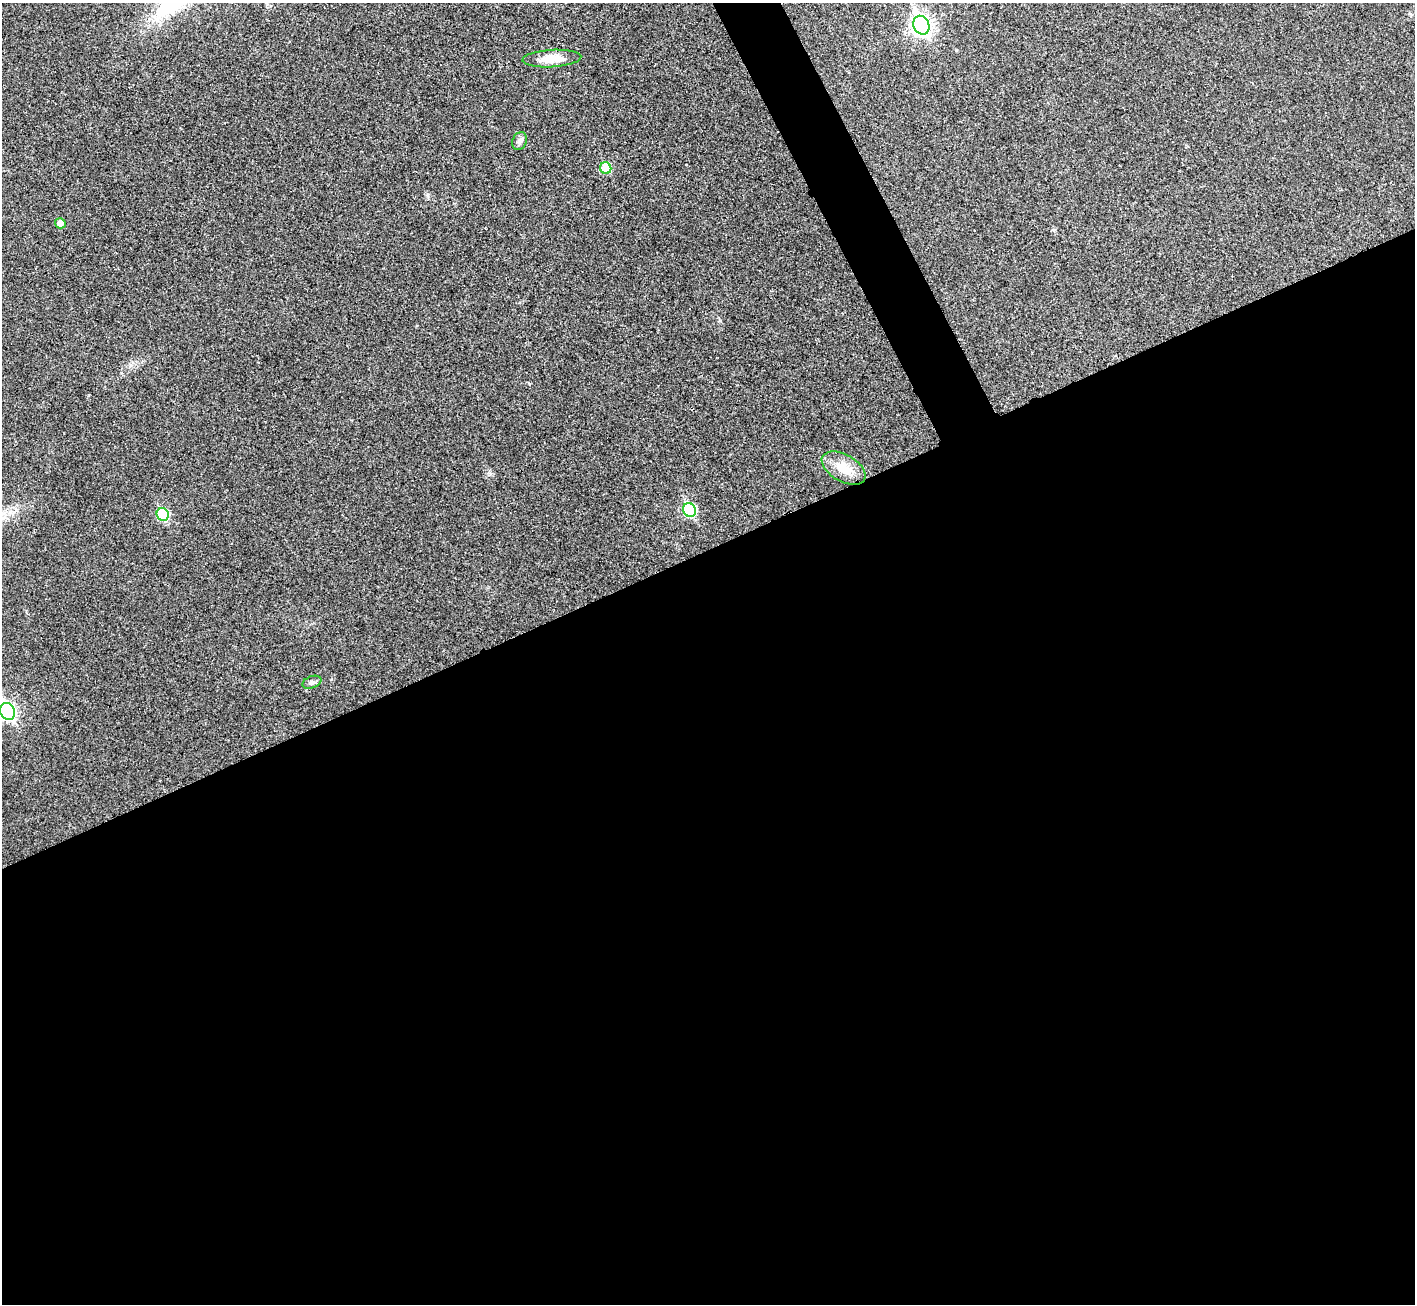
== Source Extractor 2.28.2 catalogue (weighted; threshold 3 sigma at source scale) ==
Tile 15 of 4 x 4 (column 3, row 4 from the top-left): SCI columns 2833-4245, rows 160-1461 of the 5667 x 5657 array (HDU 1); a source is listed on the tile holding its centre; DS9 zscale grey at full resolution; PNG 1417 x 1306 px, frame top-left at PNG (2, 3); each listed source drawn as its Kron ellipse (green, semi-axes under 4 px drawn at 4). Shown black and unused: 60% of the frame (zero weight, under 3 of 4 exposures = <1% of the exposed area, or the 3 px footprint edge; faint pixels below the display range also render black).
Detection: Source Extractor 2.28.2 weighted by HDU 2 'WHT'; one run over the whole footprint, this tile lists its part. Background 0.0505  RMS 0.0067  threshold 0.0303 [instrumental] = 3 sigma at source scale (4.5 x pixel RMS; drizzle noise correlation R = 1.50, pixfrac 1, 0.05/0.05 arcsec/px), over >= 5 px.
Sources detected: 10; all 10 listed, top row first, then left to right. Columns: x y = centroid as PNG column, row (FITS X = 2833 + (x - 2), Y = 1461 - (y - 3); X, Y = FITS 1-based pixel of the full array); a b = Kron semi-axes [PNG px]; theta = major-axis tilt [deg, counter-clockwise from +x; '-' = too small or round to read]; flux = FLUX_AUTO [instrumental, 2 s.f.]
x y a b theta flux
921 25 10 7 -66 260
552 59 29 8 3 11
519 141 9 7 65 2.3
606 168 6 5 - 22
60 223 5 5 - 4.7
844 468 24 13 -30 13
690 510 7 6 - 57
163 514 6 6 - 40
312 682 10 6 21 2
8 711 9 7 -64 160
Isophote crosses this tile's border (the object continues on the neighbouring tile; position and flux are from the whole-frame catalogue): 1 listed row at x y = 8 711
Unlisted compact peaks at least as high as the median listed source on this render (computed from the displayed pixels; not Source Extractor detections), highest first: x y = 490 474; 1054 230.